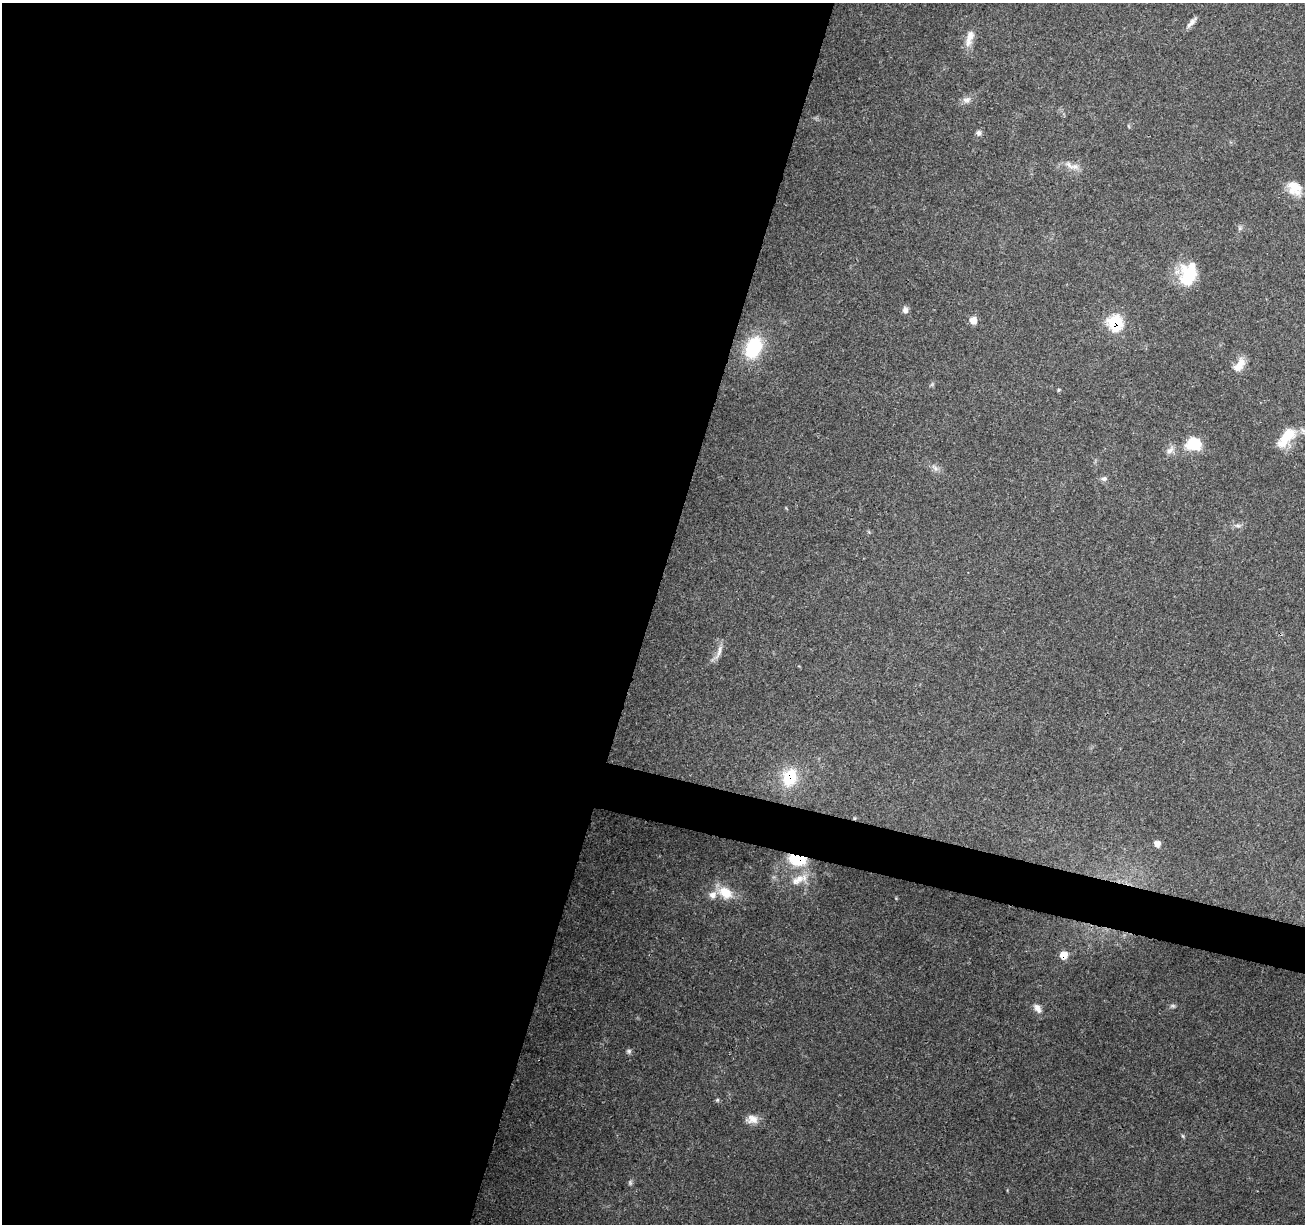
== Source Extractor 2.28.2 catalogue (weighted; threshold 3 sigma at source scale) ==
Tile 5 of 4 x 4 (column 1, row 2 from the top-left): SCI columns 11-1313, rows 2731-3952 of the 5222 x 5397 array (HDU 1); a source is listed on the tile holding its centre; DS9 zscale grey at full resolution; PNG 1307 x 1226 px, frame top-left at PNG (2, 3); no overlay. Shown black and unused: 52% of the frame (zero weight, under 3 of 4 exposures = <1% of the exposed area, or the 3 px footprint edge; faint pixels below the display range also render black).
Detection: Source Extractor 2.28.2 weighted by HDU 2 'WHT'; one run over the whole footprint, this tile lists its part. Background 0.0493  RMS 0.0061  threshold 0.0273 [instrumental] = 3 sigma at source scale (4.5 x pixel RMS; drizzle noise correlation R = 1.50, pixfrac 1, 0.0396/0.0396 arcsec/px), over >= 5 px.
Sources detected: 37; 1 too faint to see at this stretch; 1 inside a brighter object's white glare — not listed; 2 inside a brighter listed object's ellipse — not listed separately; the other 33 listed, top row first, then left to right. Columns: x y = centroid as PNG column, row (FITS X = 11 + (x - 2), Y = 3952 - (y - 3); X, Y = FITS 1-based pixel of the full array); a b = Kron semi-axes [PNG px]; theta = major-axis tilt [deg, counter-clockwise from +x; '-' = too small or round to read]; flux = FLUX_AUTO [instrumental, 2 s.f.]
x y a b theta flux
1191 23 17 5 47 3.1
968 41 17 10 82 5.6
967 100 12 8 19 3.2
979 133 7 6 - 1.9
1069 165 17 6 -44 3.9
1294 188 21 15 -43 9.9
1240 228 6 6 - 1.3
1190 276 23 21 86 26
905 310 9 8 - 2.2
973 320 8 7 - 5.1
1115 322 9 9 - 46
753 348 26 17 66 30
1239 365 19 9 55 7.4
1058 390 6 4 88 0.71
1286 437 29 13 49 17
1194 444 16 13 3 18
1170 450 12 7 41 3.1
935 468 11 4 -45 2.1
1104 479 9 7 10 1.8
1238 526 9 4 -1 1.7
719 651 19 5 73 4
790 777 17 13 67 25
1157 844 7 7 - 3.6
797 859 16 10 -13 27
799 879 26 10 20 9.4
725 892 19 13 -33 12
1064 955 7 7 - 8.1
1173 1006 6 6 - 1.2
1037 1008 12 7 -59 3.9
629 1051 7 6 - 1.4
717 1100 5 4 - 0.78
752 1119 16 11 1 5.5
1183 1136 6 4 -71 0.78
Overlapping masked pixels (flux is a lower limit): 4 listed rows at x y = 1115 322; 790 777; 797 859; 1064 955